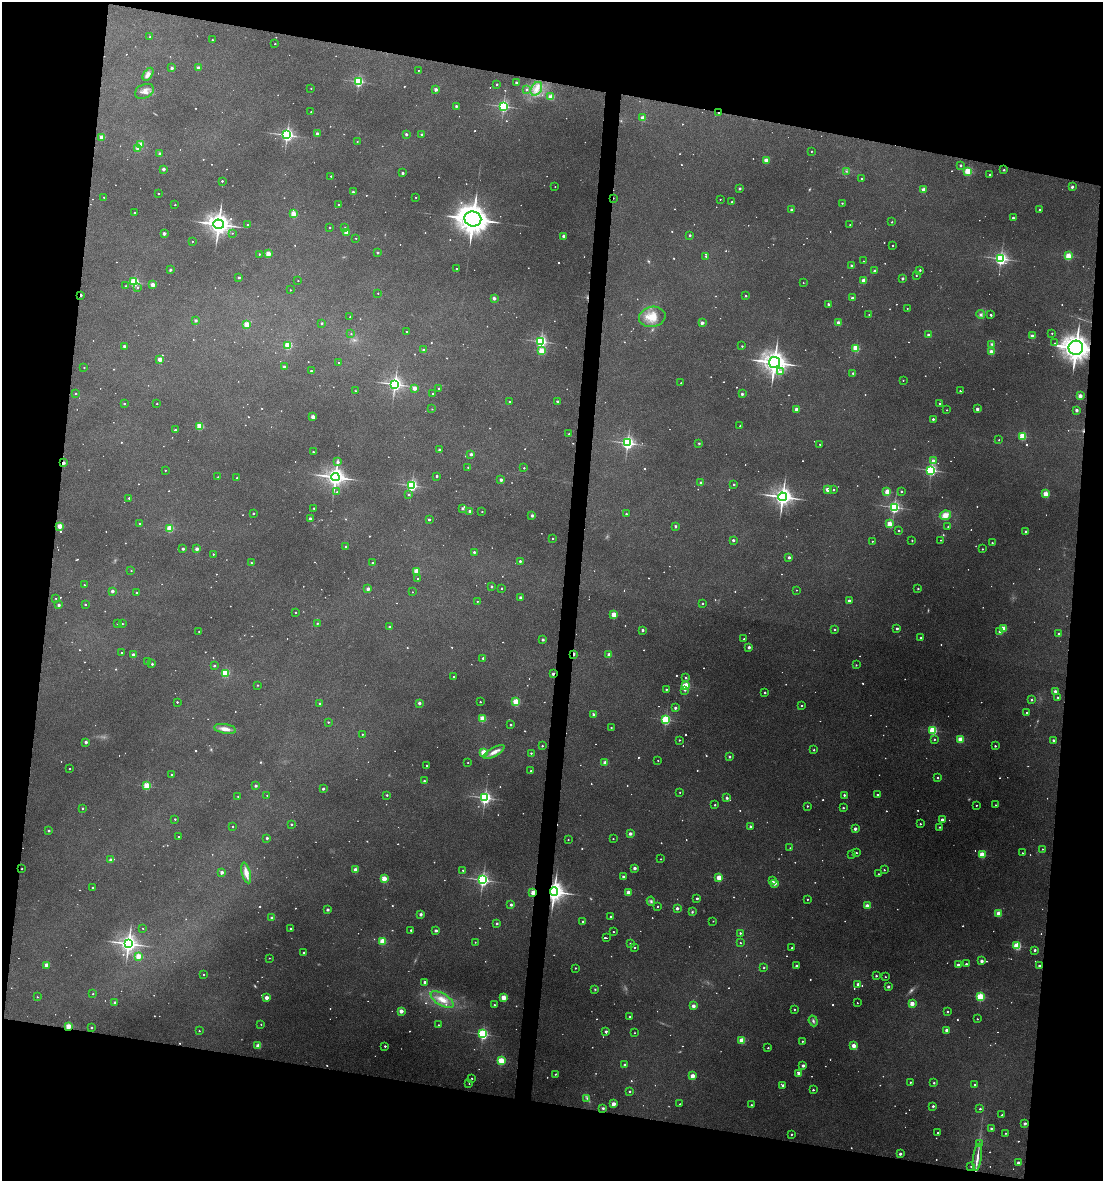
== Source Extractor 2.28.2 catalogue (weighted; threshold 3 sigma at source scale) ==
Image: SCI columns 115-4515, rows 6-4720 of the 4744 x 4723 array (HDU 1 of 3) = the unmasked area's bounding box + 8 px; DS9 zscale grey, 4 x 4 block average (1 PNG px = mean of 4 x 4 image px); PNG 1105 x 1183 px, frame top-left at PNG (2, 2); each listed source drawn as its Kron ellipse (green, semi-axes under 4 px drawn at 4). Shown black and unused: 22% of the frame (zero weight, under 3 of 4 exposures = <1% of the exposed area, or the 3 px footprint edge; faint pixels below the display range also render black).
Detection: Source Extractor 2.28.2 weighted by HDU 2 'WHT'. Background 0.124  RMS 0.0062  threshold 0.0281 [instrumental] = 3 sigma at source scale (4.5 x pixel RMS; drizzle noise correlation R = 1.50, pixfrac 1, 0.05/0.05 arcsec/px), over >= 5 px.
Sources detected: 1124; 165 too faint to see at this stretch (4 x 4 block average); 1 inside a brighter object's white glare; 6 cosmic-ray / hot-pixel residue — neither listed nor drawn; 7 coinciding with a brighter row at this scale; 5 inside a brighter listed object's ellipse — not listed separately; of the other 940, all 500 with FLUX_AUTO >= 3.92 (the completeness limit of this list) listed and drawn (440 fainter detections not listed), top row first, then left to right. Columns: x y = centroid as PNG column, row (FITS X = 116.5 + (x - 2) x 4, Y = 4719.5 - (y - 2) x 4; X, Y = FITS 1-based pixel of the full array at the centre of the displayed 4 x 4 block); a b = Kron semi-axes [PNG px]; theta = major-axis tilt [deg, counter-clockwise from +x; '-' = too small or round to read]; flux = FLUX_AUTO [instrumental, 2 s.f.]
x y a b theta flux
150 36 2 2 - 9.4
212 40 2 2 - 7.5
275 44 2 2 - 6.5
172 68 2 2 - 32
198 68 2 2 - 46
418 70 2 2 - 5.3
148 74 7 4 55 18
358 81 2 2 - 640
516 83 2 2 - 32
497 84 2 2 - 13
311 88 2 2 - 5.2
436 89 2 2 - 49
526 89 2 2 - 7.3
536 89 7 5 60 29
144 91 10 7 25 25
551 97 2 2 - 150
456 106 2 2 - 24
503 106 2 2 - 900
311 112 2 2 - 4.1
718 113 2 2 - 6.3
643 118 2 2 - 95
317 133 2 2 - 29
406 134 2 2 - 27
421 134 2 2 - 14
287 135 3 3 - 1100
102 137 2 2 - 90
357 141 2 2 - 4.9
141 144 2 2 - 82
138 148 2 2 - 84
811 151 2 2 - 5
160 154 2 2 - 25
766 160 2 2 - 91
961 165 2 2 - 17
163 169 2 2 - 41
1004 170 2 2 - 12
846 171 3 2 - 4.3
968 171 2 2 - 350
403 173 2 2 - 24
990 175 2 2 - 22
331 176 2 2 - 6.9
862 179 2 2 - 10
222 181 2 2 - 11
555 187 2 2 - 4.2
1072 187 2 2 - 28
740 188 2 2 - 25
924 190 2 2 - 93
353 192 2 2 - 29
158 193 2 2 - 8
104 197 2 2 - 5.7
416 197 2 2 - 4
613 198 2 2 - 5.1
720 199 2 2 - 4.3
732 202 2 2 - 4.9
842 203 2 2 - 5.2
339 204 2 2 - 5.5
175 205 2 2 - 6.2
1040 209 2 2 - 9.4
791 210 2 2 - 38
134 212 2 2 - 7.1
294 214 2 2 - 230
1013 218 2 2 - 19
473 219 8 7 - 6400
892 222 2 2 - 6.6
218 224 5 4 - 3300
247 225 2 2 - 7.2
850 225 2 2 - 4.2
330 227 2 2 - 7
345 228 2 2 - 5.7
346 232 2 2 - 130
232 233 2 2 - 3.9
164 234 2 2 - 47
690 235 2 2 - 15
563 236 2 2 - 42
356 238 2 2 - 5.6
193 241 2 2 - 4
893 246 2 2 - 6.6
378 252 2 2 - 18
259 254 2 2 - 8.2
268 254 2 2 - 150
706 256 2 2 - 6.2
1069 256 2 2 - 260
1001 259 3 3 - 1000
863 261 2 2 - 3.9
851 266 2 2 - 24
456 269 2 2 - 4.7
170 270 2 2 - 30
920 270 2 2 - 13
875 271 2 2 - 37
916 276 2 2 - 5.7
239 277 2 2 - 18
903 278 2 2 - 29
298 281 2 2 - 4
864 281 2 2 - 110
134 282 2 2 - 500
803 283 2 2 - 4.1
153 285 2 2 - 99
126 286 2 2 - 8.1
138 287 2 2 - 7.5
290 290 2 2 - 5.9
378 293 2 2 - 4.4
81 295 2 2 - 31
746 296 2 2 - 12
494 298 2 2 - 49
852 298 2 2 - 34
828 304 2 2 - 22
907 308 2 2 - 4.5
869 314 2 2 - 4.1
981 315 4 4 - 9.9
991 315 2 2 - 14
350 317 2 2 - 5.9
652 317 13 10 12 70
196 320 2 2 - 26
322 323 2 2 - 14
702 323 2 2 - 36
838 323 2 2 - 80
247 324 2 2 - 190
407 332 2 2 - 5
1052 333 2 2 - 6.6
351 334 2 2 - 6.2
928 335 2 2 - 39
1032 336 2 2 - 74
541 341 2 2 - 720
1055 343 2 2 - 4.2
992 344 3 2 - 6.3
288 345 2 2 - 280
124 346 2 2 - 33
742 346 2 2 - 7.3
856 348 2 2 - 270
1076 348 7 7 - 3700
423 350 2 2 - 24
542 351 2 2 - 200
991 352 2 2 - 100
160 359 2 2 - 100
339 362 2 2 - 4.1
774 362 5 5 - 3400
84 367 2 2 - 6.1
284 367 2 2 - 27
311 371 2 2 - 12
780 372 2 2 - 11
853 373 2 2 - 19
903 380 2 2 - 5
681 383 2 2 - 5
395 384 3 3 - 1200
414 388 2 2 - 78
439 388 2 2 - 13
355 391 2 2 - 8.6
960 391 2 2 - 9
75 393 2 2 - 5
433 394 2 2 - 11
742 394 2 2 - 30
1080 396 2 2 - 99
557 401 2 2 - 36
509 402 2 2 - 10
124 404 2 2 - 6.7
157 404 2 2 - 5.9
940 404 2 2 - 10
432 409 2 2 - 4.2
796 409 2 2 - 60
977 409 2 2 - 51
947 410 2 2 - 4.2
1077 410 2 2 - 45
313 417 2 2 - 95
933 419 2 2 - 22
200 426 2 2 - 250
740 426 2 2 - 7
175 430 2 2 - 10
569 434 2 2 - 4.1
1023 436 2 2 - 300
999 440 2 2 - 4.4
627 443 3 3 - 890
699 443 2 2 - 13
820 444 2 2 - 5.4
439 450 2 2 - 25
313 452 2 2 - 11
471 454 2 2 - 36
934 461 2 2 - 57
338 462 2 2 - 27
63 463 2 2 - 51
468 467 2 2 - 6.2
524 468 2 2 - 8.6
165 470 2 2 - 7
931 470 2 2 - 810
437 476 2 2 - 16
218 477 2 2 - 6.6
335 477 4 4 - 2300
237 478 2 2 - 6.4
501 480 2 2 - 45
701 483 2 2 - 36
734 484 2 2 - 10
412 485 2 2 - 740
827 489 2 2 - 90
833 490 2 2 - 13
901 491 2 2 - 12
337 492 2 2 - 7.5
887 492 2 2 - 78
1046 494 2 2 - 210
408 495 2 2 - 9.5
782 497 4 4 - 2200
129 498 2 2 - 14
894 507 2 2 - 810
314 508 2 2 - 10
463 508 2 2 - 23
470 511 2 2 - 59
482 511 2 2 - 6.1
253 513 2 2 - 12
626 514 2 2 - 9.9
532 515 2 2 - 37
945 515 5 4 - 44
310 518 2 2 - 25
429 519 2 2 - 19
139 524 2 2 - 4.1
890 524 2 2 - 200
60 526 2 2 - 160
675 526 2 2 - 24
948 527 2 2 - 6.8
170 528 2 2 - 230
899 531 2 2 - 12
1026 532 2 2 - 37
553 538 2 2 - 7.8
733 540 2 2 - 29
912 540 2 2 - 7.6
941 540 2 2 - 4.2
872 541 2 2 - 5.1
992 543 2 2 - 7.9
346 547 2 2 - 11
183 549 2 2 - 31
197 549 2 2 - 58
982 549 2 2 - 7.1
474 552 2 2 - 18
213 554 2 2 - 8
789 557 2 2 - 28
520 561 2 2 - 21
373 562 2 2 - 5.8
251 563 2 2 - 8.2
131 571 2 2 - 5.1
416 571 2 2 - 150
417 579 2 2 - 4.2
84 585 2 2 - 4.5
491 586 2 2 - 20
502 588 2 2 - 7.6
368 589 2 2 - 48
918 589 2 2 - 9.2
796 590 2 2 - 4.6
112 591 2 2 - 42
412 592 2 2 - 4
137 593 2 2 - 7
520 597 2 2 - 32
56 598 2 2 - 4.3
477 601 2 2 - 5.7
849 601 2 2 - 35
703 603 2 2 - 8.2
85 604 2 2 - 8
59 605 2 2 - 28
295 612 2 2 - 6.2
614 615 2 2 - 200
117 623 2 2 - 6.9
317 623 2 2 - 7.9
122 624 2 2 - 6.8
389 627 2 2 - 19
897 628 2 2 - 23
1004 628 2 2 - 160
835 629 2 2 - 8.3
642 630 2 2 - 26
199 631 2 2 - 4.4
1000 632 2 2 - 57
1059 634 2 2 - 23
921 638 2 2 - 18
744 639 2 2 - 5.3
543 640 2 2 - 27
749 647 2 2 - 38
121 653 2 2 - 5.5
574 654 2 2 - 16
133 655 2 2 - 65
609 655 2 2 - 68
483 658 2 2 - 19
148 662 2 2 - 18
152 664 2 2 - 14
856 665 2 2 - 5.9
214 666 2 2 - 12
225 673 2 2 - 310
553 674 2 2 - 33
453 677 2 2 - 6.6
686 678 2 2 - 8.6
258 685 2 2 - 5.6
686 686 2 2 - 410
666 689 2 2 - 9.6
685 690 2 2 - 7.3
1055 691 3 2 - 9.7
765 693 2 2 - 13
1058 697 2 2 - 9.6
1032 700 2 2 - 14
177 702 2 2 - 9.5
480 702 2 2 - 7.7
516 702 2 2 - 290
319 703 2 2 - 8.4
419 703 2 2 - 42
801 706 2 2 - 9.2
675 708 2 2 - 33
1027 712 2 2 - 6.6
594 715 2 2 - 35
482 718 2 2 - 200
666 720 2 2 - 520
328 722 2 2 - 6.4
511 725 2 2 - 12
611 727 2 2 - 7
225 729 11 4 -9 31
933 730 2 2 - 450
362 734 2 2 - 5.6
934 739 2 2 - 11
960 739 2 2 - 160
679 740 2 2 - 7.5
1053 740 2 2 - 21
86 742 2 2 - 29
542 746 2 2 - 12
995 746 2 2 - 12
814 750 2 2 - 9.4
484 752 2 2 - 230
494 752 11 4 31 27
531 753 2 2 - 8.6
729 757 2 2 - 22
658 760 2 2 - 5.3
468 762 2 2 - 5.6
605 762 2 2 - 79
427 765 2 2 - 12
70 769 2 2 - 5.5
531 771 2 2 - 5.9
172 775 2 2 - 9.8
938 778 2 2 - 11
424 781 2 2 - 17
147 786 2 2 - 320
256 786 2 2 - 26
323 789 2 2 - 26
680 792 2 2 - 5
877 794 2 2 - 12
267 795 2 2 - 4.4
387 795 2 2 - 9.8
844 795 2 2 - 17
238 796 2 2 - 8.7
485 798 3 3 - 780
727 798 2 2 - 30
715 805 2 2 - 8.9
976 805 2 2 - 6.6
995 805 2 2 - 4.2
807 806 2 2 - 11
83 808 2 2 - 8.7
843 808 2 2 - 11
175 819 2 2 - 6.2
942 820 2 2 - 35
291 824 2 2 - 14
920 824 2 2 - 8.6
233 827 2 2 - 6.6
750 827 2 2 - 15
940 827 2 2 - 9.3
855 829 2 2 - 42
49 831 2 2 - 17
630 834 2 2 - 47
178 837 2 2 - 4.4
267 838 2 2 - 21
613 839 2 2 - 5.8
568 840 2 2 - 4.7
790 848 2 2 - 6.2
1042 849 2 2 - 5.5
856 853 2 2 - 6.5
1022 853 2 2 - 6.1
852 854 2 2 - 4.3
982 854 2 2 - 200
661 859 2 2 - 4.4
111 860 2 2 - 44
635 868 2 2 - 46
22 869 2 2 - 4.3
355 870 2 2 - 75
463 870 2 2 - 7.1
884 870 2 2 - 5.9
222 872 2 2 - 42
246 873 11 3 -75 42
878 874 2 2 - 7.5
623 876 2 2 - 23
719 877 2 2 - 170
384 879 2 2 - 170
483 880 3 3 - 970
773 881 2 2 - 8.1
774 883 2 2 - 100
92 887 2 2 - 6.5
533 892 2 2 - 100
554 892 4 4 - 2300
628 892 2 2 - 85
697 898 2 2 - 19
807 899 2 2 - 8.5
651 901 4 3 - 8.3
511 905 2 2 - 28
867 906 2 2 - 100
657 907 2 2 - 7.1
677 908 2 2 - 40
328 910 2 2 - 34
692 912 3 2 - 4.6
998 913 2 2 - 130
421 914 2 2 - 40
611 916 2 2 - 9.2
272 918 2 2 - 23
583 921 2 2 - 13
713 921 2 2 - 4.2
497 923 2 2 - 16
143 928 2 2 - 4
290 929 2 2 - 21
411 930 2 2 - 18
436 931 2 2 - 34
613 932 2 2 - 6.6
740 933 2 2 - 10
606 938 2 2 - 21
382 941 2 2 - 230
475 942 2 2 - 4.7
630 943 2 2 - 14
740 943 2 2 - 5
128 944 4 3 - 1800
1017 946 2 2 - 410
634 948 2 2 - 5.8
792 948 2 2 - 6.8
1035 950 2 2 - 21
304 952 2 2 - 9.9
138 956 2 2 - 170
269 958 2 2 - 3.9
982 961 2 2 - 46
966 964 2 2 - 20
46 965 2 2 - 100
958 965 2 2 - 44
1039 965 2 2 - 18
796 966 2 2 - 26
575 968 2 2 - 7.6
764 968 2 2 - 8.5
203 974 2 2 - 6.3
876 976 2 2 - 12
885 977 2 2 - 4.7
425 982 2 2 - 27
858 984 2 2 - 27
888 987 2 2 - 28
595 989 3 2 - 4
93 994 2 2 - 5.7
37 997 2 2 - 4.8
980 997 2 2 - 400
266 998 2 2 - 84
504 998 2 2 - 180
442 1000 13 6 -30 46
115 1002 2 2 - 29
857 1003 2 2 - 4.1
912 1003 2 2 - 100
494 1005 2 2 - 9.7
693 1006 2 2 - 64
794 1009 2 2 - 7.9
401 1011 2 2 - 95
948 1011 2 2 - 7.8
630 1017 2 2 - 15
977 1019 2 2 - 6.1
813 1021 5 3 - 8.6
261 1024 2 2 - 4.2
438 1025 2 2 - 6.6
68 1026 2 2 - 170
91 1028 2 2 - 14
946 1030 2 2 - 46
199 1031 2 2 - 5.7
606 1031 2 2 - 23
634 1033 2 2 - 4
483 1034 2 2 - 760
742 1040 2 2 - 170
802 1041 2 2 - 7.2
258 1046 2 2 - 85
385 1046 2 2 - 14
854 1046 2 2 - 120
768 1048 2 2 - 8.2
501 1061 2 2 - 320
625 1065 2 2 - 30
803 1065 2 2 - 41
799 1073 2 2 - 77
555 1074 2 2 - 4.5
692 1076 2 2 - 120
472 1078 2 2 - 4
910 1082 2 2 - 11
934 1083 2 2 - 13
469 1084 2 2 - 4.3
974 1084 2 2 - 5.5
783 1085 2 2 - 37
813 1090 2 2 - 10
629 1091 2 2 - 13
587 1098 4 2 - 7.6
613 1104 2 2 - 110
680 1104 2 2 - 6.1
751 1105 2 2 - 13
933 1106 2 2 - 20
603 1108 3 2 - 6.6
980 1109 2 2 - 12
1002 1115 2 2 - 5.3
1025 1123 2 2 - 32
991 1128 2 2 - 13
938 1133 2 2 - 12
1006 1133 2 2 - 6.4
791 1134 2 2 - 9.5
979 1143 4 2 - 4.1
900 1154 2 2 - 28
977 1157 14 2 82 29
1018 1163 2 2 - 27
971 1166 2 2 - 4.2
Overlapping masked pixels (flux is a lower limit): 10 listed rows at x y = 718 113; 613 198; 81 295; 1076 348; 63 463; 574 654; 553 674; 533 892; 554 892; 68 1026